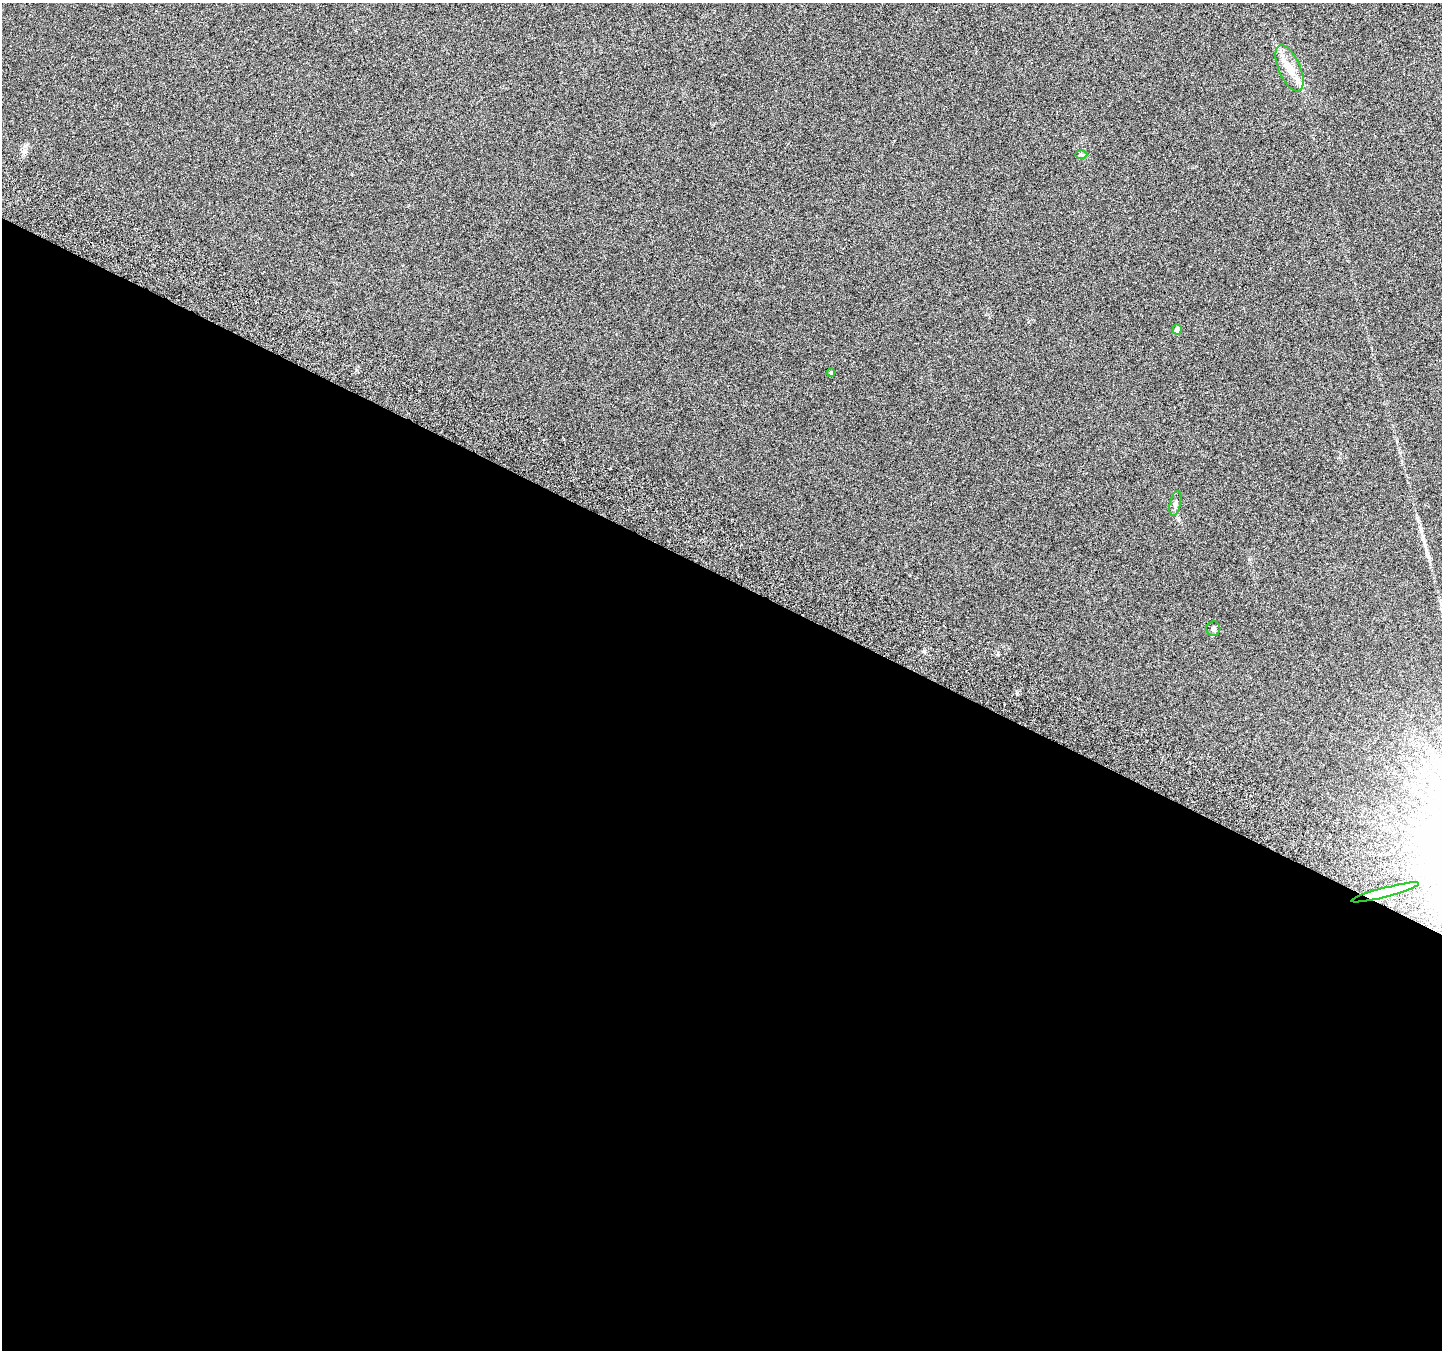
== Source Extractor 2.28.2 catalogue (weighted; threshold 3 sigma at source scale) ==
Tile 14 of 4 x 4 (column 2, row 4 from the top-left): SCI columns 1470-2909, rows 253-1600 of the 5825 x 5965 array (HDU 1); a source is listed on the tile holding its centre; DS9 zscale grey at full resolution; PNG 1444 x 1352 px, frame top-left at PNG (2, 3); each listed source drawn as its Kron ellipse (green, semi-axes under 4 px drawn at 4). Shown black and unused: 57% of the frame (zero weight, under 3 of 6 exposures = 3% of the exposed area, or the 3 px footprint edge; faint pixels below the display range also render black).
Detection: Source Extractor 2.28.2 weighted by HDU 2 'WHT'; one run over the whole footprint, this tile lists its part. Background 0.00842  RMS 0.0029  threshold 0.0119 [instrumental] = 3 sigma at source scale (4.09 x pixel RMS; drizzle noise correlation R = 1.36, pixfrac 0.8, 0.0396/0.0396 arcsec/px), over >= 5 px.
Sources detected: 8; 1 inside a brighter listed object's ellipse — not listed separately; the other 7 listed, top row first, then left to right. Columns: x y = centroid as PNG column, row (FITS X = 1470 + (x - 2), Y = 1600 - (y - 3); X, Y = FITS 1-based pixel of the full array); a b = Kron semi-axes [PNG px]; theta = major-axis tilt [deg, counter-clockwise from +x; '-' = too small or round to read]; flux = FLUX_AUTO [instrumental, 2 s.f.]
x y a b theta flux
1289 68 25 10 -66 4.3
1081 155 6 4 -1 0.4
1177 330 5 4 - 1.5
831 373 4 3 - 0.32
1175 503 13 5 77 0.88
1213 629 7 7 - 0.71
1385 892 35 4 15 17
Overlapping masked pixels (flux is a lower limit): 1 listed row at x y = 1385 892